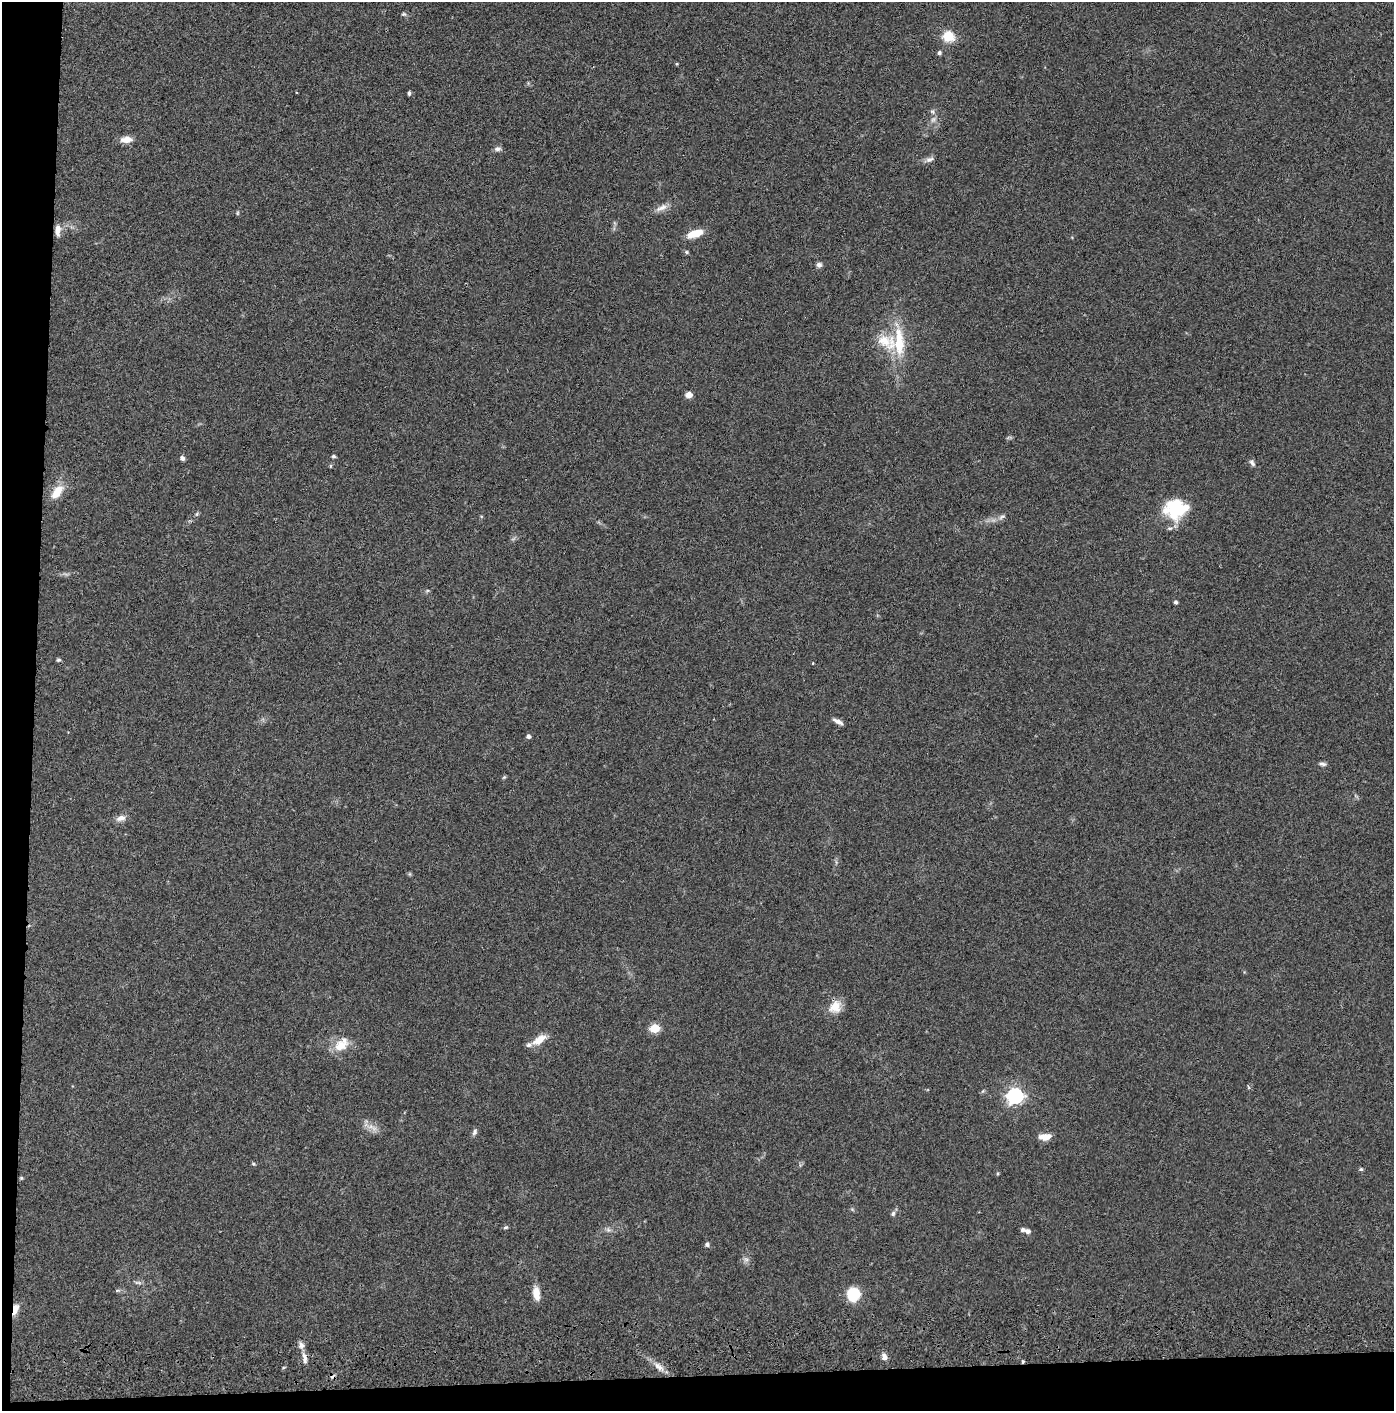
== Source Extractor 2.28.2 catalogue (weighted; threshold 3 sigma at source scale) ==
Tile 7 of 3 x 3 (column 1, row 3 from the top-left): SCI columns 51-1442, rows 116-1524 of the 4276 x 4457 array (HDU 1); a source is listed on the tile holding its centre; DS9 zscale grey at full resolution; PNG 1396 x 1413 px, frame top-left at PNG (2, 2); no overlay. Shown black and unused: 5% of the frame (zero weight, under 3 of 4 exposures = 6% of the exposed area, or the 3 px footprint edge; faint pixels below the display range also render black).
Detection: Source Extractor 2.28.2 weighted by HDU 2 'WHT'; one run over the whole footprint, this tile lists its part. Background 0.064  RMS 0.0059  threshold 0.0266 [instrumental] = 3 sigma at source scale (4.5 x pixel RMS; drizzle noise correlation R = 1.50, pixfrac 1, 0.05/0.05 arcsec/px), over >= 5 px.
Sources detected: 69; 1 cosmic-ray / hot-pixel residue — not listed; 6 inside a brighter listed object's ellipse — not listed separately; the other 62 listed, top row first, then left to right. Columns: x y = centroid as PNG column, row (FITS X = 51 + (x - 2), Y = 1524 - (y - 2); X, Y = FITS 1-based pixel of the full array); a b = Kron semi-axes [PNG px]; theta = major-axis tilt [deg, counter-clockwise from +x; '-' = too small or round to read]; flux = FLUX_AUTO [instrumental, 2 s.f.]
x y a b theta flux
404 14 6 5 - 0.94
948 36 6 5 - 49
939 53 5 4 - 1.4
676 64 3 3 - 0.57
409 93 5 3 - 0.96
933 119 9 6 49 2.1
126 139 12 7 2 5.7
498 149 9 6 6 1.8
929 159 12 6 22 2.3
661 208 19 7 26 4.1
237 213 6 4 89 0.69
58 230 15 6 -89 3.8
695 233 17 7 18 10
686 252 6 4 -27 0.94
819 265 7 7 - 1.8
899 342 45 16 -87 25
689 395 7 6 - 3.4
333 456 5 4 - 1.1
182 458 5 5 - 1.9
1252 463 10 6 -55 1.7
331 466 5 3 - 0.63
56 494 19 11 38 7.3
1175 507 23 21 57 30
197 514 6 5 - 0.89
1002 517 11 5 30 1.9
427 591 6 4 19 0.75
1176 602 4 4 - 1.4
58 660 5 5 - 0.92
813 663 3 3 - 0.44
838 721 14 5 -26 2.6
528 736 5 4 - 1.8
1323 764 10 5 -6 1.5
504 777 6 4 44 0.7
121 818 14 7 15 3.3
835 1007 18 14 47 8.3
655 1028 5 5 - 29
539 1040 18 8 36 7.7
341 1045 21 13 48 11
1248 1087 6 3 -71 0.62
983 1091 6 4 70 0.72
1015 1096 7 6 - 180
372 1127 18 7 -33 4.2
475 1132 9 6 72 1.7
1044 1137 14 7 4 5.9
253 1164 5 4 - 0.68
1361 1169 5 4 - 0.87
21 1178 5 4 - 0.68
893 1214 6 5 - 1.4
506 1227 7 4 8 0.88
608 1230 7 5 -43 1.3
1027 1231 7 6 - 2.1
707 1244 6 6 - 1.3
746 1259 7 4 -1 1.5
138 1283 11 4 -5 1.4
117 1290 6 4 1 0.81
536 1293 18 8 -82 6.1
853 1294 10 10 - 22
15 1309 12 6 75 6.3
884 1357 9 6 -70 3.1
305 1358 17 6 -80 3.1
1023 1361 4 4 - 0.69
659 1367 17 7 -40 4.7
Overlapping masked pixels (flux is a lower limit): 1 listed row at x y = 15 1309